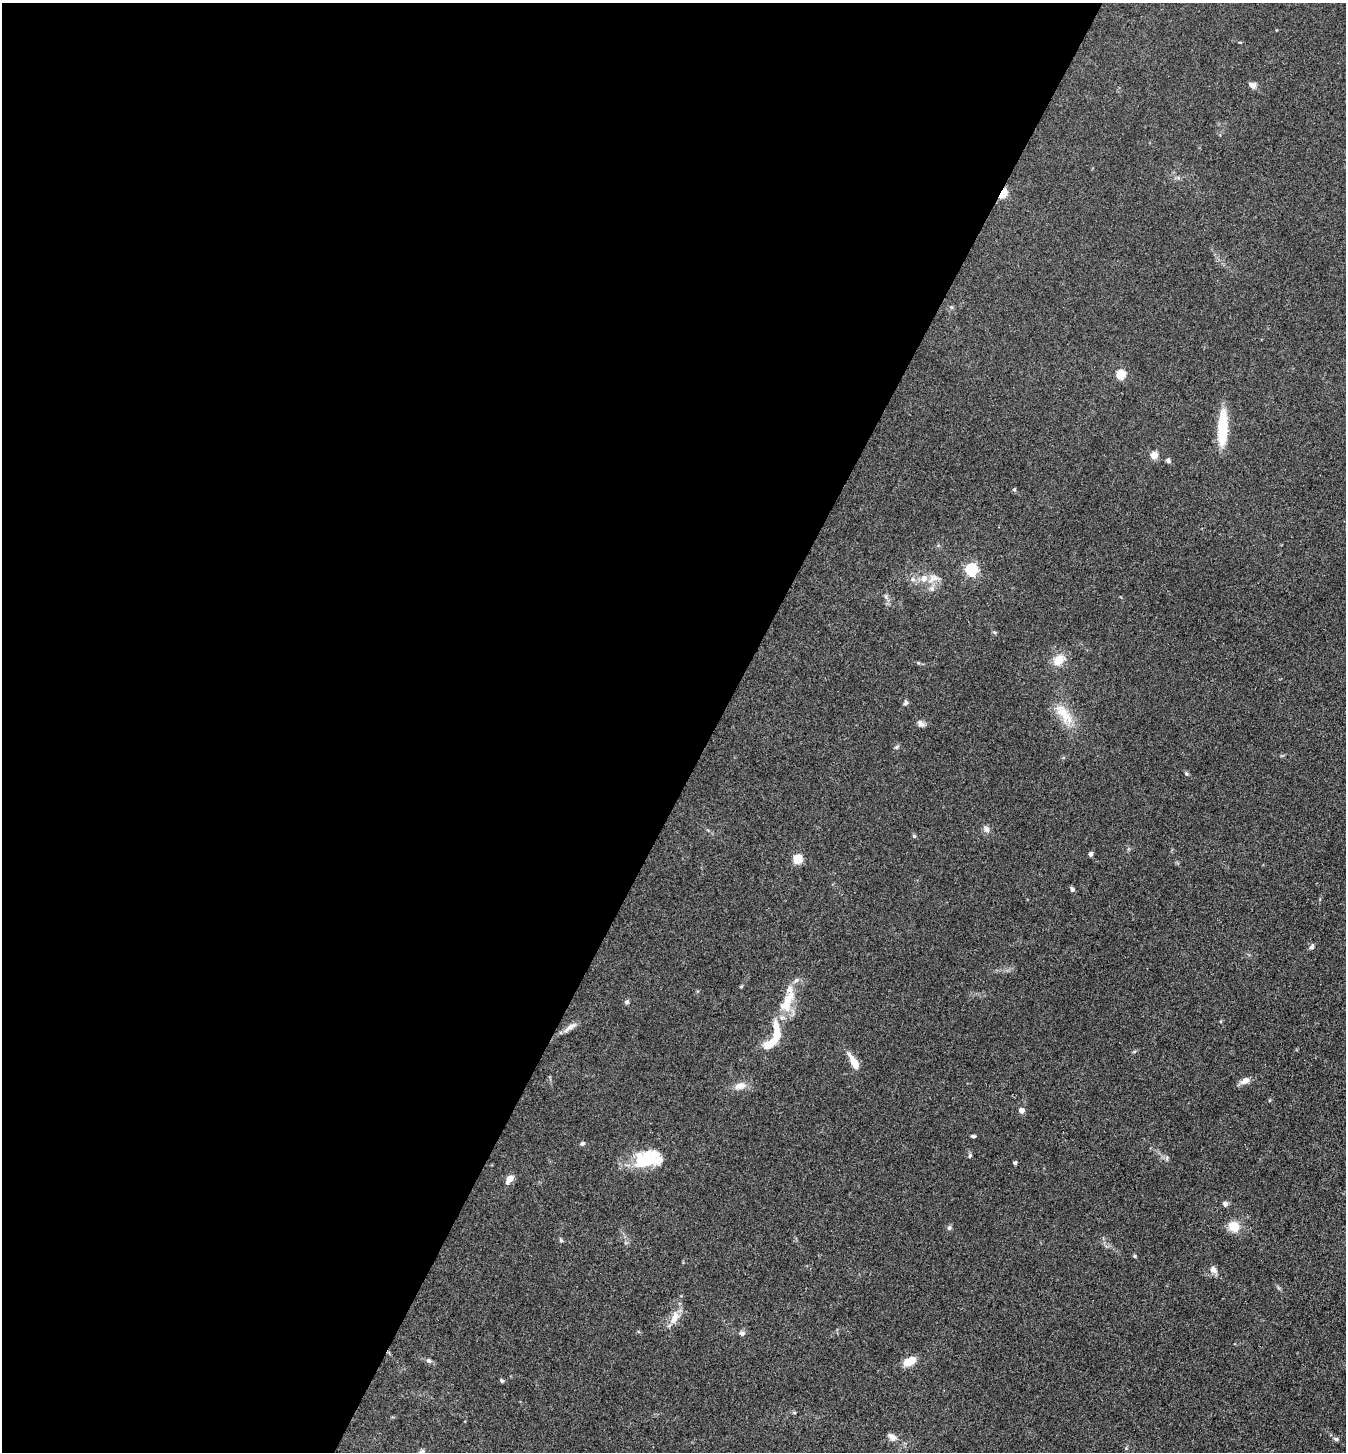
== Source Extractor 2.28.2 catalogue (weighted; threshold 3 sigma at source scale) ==
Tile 5 of 4 x 4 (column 1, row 2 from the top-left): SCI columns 287-1630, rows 2901-4350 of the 5807 x 5801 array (HDU 1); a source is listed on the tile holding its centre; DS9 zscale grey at full resolution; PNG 1348 x 1454 px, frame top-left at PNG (2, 3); no overlay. Shown black and unused: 53% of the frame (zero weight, under 3 of 4 exposures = <1% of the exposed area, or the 3 px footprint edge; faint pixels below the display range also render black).
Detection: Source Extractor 2.28.2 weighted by HDU 2 'WHT'; one run over the whole footprint, this tile lists its part. Background 0.0739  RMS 0.0061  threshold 0.0276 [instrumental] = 3 sigma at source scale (4.5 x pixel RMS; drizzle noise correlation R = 1.50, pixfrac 1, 0.05/0.05 arcsec/px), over >= 5 px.
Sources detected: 57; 5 inside a brighter listed object's ellipse — not listed separately; the other 52 listed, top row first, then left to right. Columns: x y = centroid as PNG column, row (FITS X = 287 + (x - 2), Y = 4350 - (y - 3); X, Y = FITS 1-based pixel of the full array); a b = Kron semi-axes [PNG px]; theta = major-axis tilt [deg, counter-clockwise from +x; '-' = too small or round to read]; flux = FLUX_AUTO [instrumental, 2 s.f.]
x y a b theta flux
1252 85 9 7 -24 2.7
1002 193 5 4 - 35
1120 374 5 5 - 30
1223 428 41 11 87 22
1154 455 5 4 - 14
1168 460 7 5 -56 1.2
1014 489 5 4 - 0.9
971 570 6 5 - 87
933 578 18 10 27 6.3
913 579 7 6 - 1.9
886 597 7 5 -79 1.4
1059 660 11 8 42 11
906 703 7 6 - 1.2
1064 714 35 14 -51 15
921 723 10 7 -36 2.4
896 747 6 5 - 1
1186 773 5 5 - 0.87
986 829 9 8 - 2.5
914 836 5 4 - 0.82
1090 854 5 5 - 1.7
797 859 5 5 - 33
1072 889 6 5 - 1.4
1312 947 8 6 68 1.4
796 980 8 6 22 1.8
627 1002 7 5 45 1.2
787 1004 26 16 82 15
570 1027 23 6 35 3.9
776 1034 36 9 -86 12
854 1062 15 6 -59 12
1245 1081 13 8 28 3.8
740 1086 16 9 18 5.2
1021 1111 5 5 - 4.3
973 1136 6 3 0 0.92
582 1144 6 5 - 1.1
970 1156 6 5 - 1
1167 1158 7 4 72 0.93
644 1160 36 18 5 25
1015 1163 4 4 - 1.3
510 1179 6 4 58 11
1225 1204 6 5 - 2.1
1234 1226 11 9 -43 11
949 1228 6 6 - 1.3
561 1240 6 5 - 0.92
1134 1256 5 3 - 0.76
1213 1270 9 8 - 3.3
675 1318 19 10 67 7
742 1333 6 6 - 2.1
429 1361 7 6 - 1.5
910 1361 14 8 23 9.3
502 1381 5 4 - 0.96
892 1437 12 8 -30 3.4
1336 1439 8 5 -11 1.4
Overlapping masked pixels (flux is a lower limit): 1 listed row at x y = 1002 193